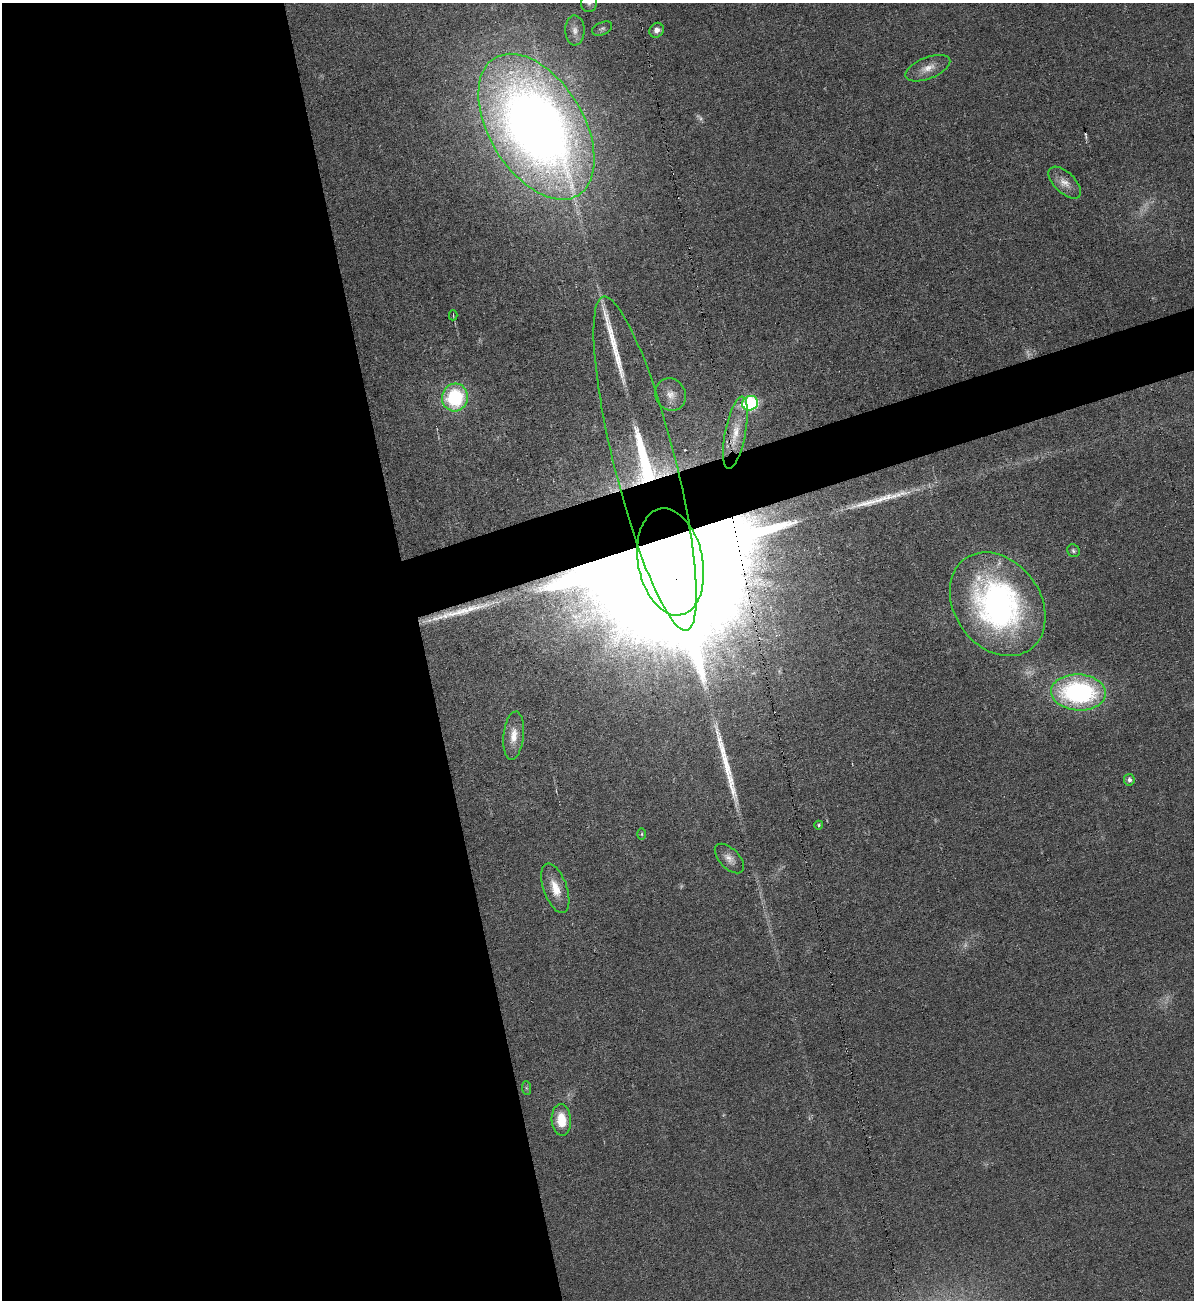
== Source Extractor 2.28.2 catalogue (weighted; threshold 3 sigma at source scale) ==
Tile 9 of 4 x 4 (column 1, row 3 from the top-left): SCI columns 266-1457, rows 1299-2596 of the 5175 x 5193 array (HDU 1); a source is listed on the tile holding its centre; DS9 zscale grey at full resolution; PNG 1196 x 1302 px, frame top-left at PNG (2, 3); each listed source drawn as its Kron ellipse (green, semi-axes under 4 px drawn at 4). Shown black and unused: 38% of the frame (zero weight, under 3 of 6 exposures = <1% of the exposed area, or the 3 px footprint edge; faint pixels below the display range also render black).
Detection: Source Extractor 2.28.2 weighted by HDU 2 'WHT'; one run over the whole footprint, this tile lists its part. Background 0.0232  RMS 0.0037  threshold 0.0151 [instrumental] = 3 sigma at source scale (4.09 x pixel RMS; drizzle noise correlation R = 1.36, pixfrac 0.8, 0.05/0.05 arcsec/px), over >= 5 px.
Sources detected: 36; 6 too faint to see at this stretch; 1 cosmic-ray / hot-pixel residue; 4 long thin detections or spike segments (spike, bleed or trail) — neither listed nor drawn; the other 25 listed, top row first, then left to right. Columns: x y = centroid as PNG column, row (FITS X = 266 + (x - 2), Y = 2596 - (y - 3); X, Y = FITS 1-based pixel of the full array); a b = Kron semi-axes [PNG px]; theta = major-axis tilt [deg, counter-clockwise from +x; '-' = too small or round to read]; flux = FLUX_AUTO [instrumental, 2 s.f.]
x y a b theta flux
589 3 9 8 - 1.5
602 29 10 6 24 1
575 30 15 9 -88 2.8
657 30 8 7 - 2
928 68 24 10 22 4.5
536 127 80 47 -59 420
1065 183 20 10 -44 3.9
453 315 5 3 - 0.38
671 395 16 15 - 4.2
455 397 14 13 - 28
750 403 8 7 - 46
735 433 37 10 79 7.5
645 464 172 31 -76 900
1073 551 7 6 - 0.71
671 562 54 32 -79 58000
998 604 56 43 -54 110
1078 692 27 18 -3 64
514 736 24 10 84 5.1
1129 780 6 5 - 1.3
819 825 4 4 - 0.63
642 834 5 3 - 0.41
729 858 18 10 -46 2.9
555 888 26 11 -70 6.7
526 1088 7 4 -88 0.59
561 1120 16 9 -86 8.6
Overlapping masked pixels (flux is a lower limit): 2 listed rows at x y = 645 464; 671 562
Isophote crosses this tile's border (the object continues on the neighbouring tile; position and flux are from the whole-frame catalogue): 1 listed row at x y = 589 3